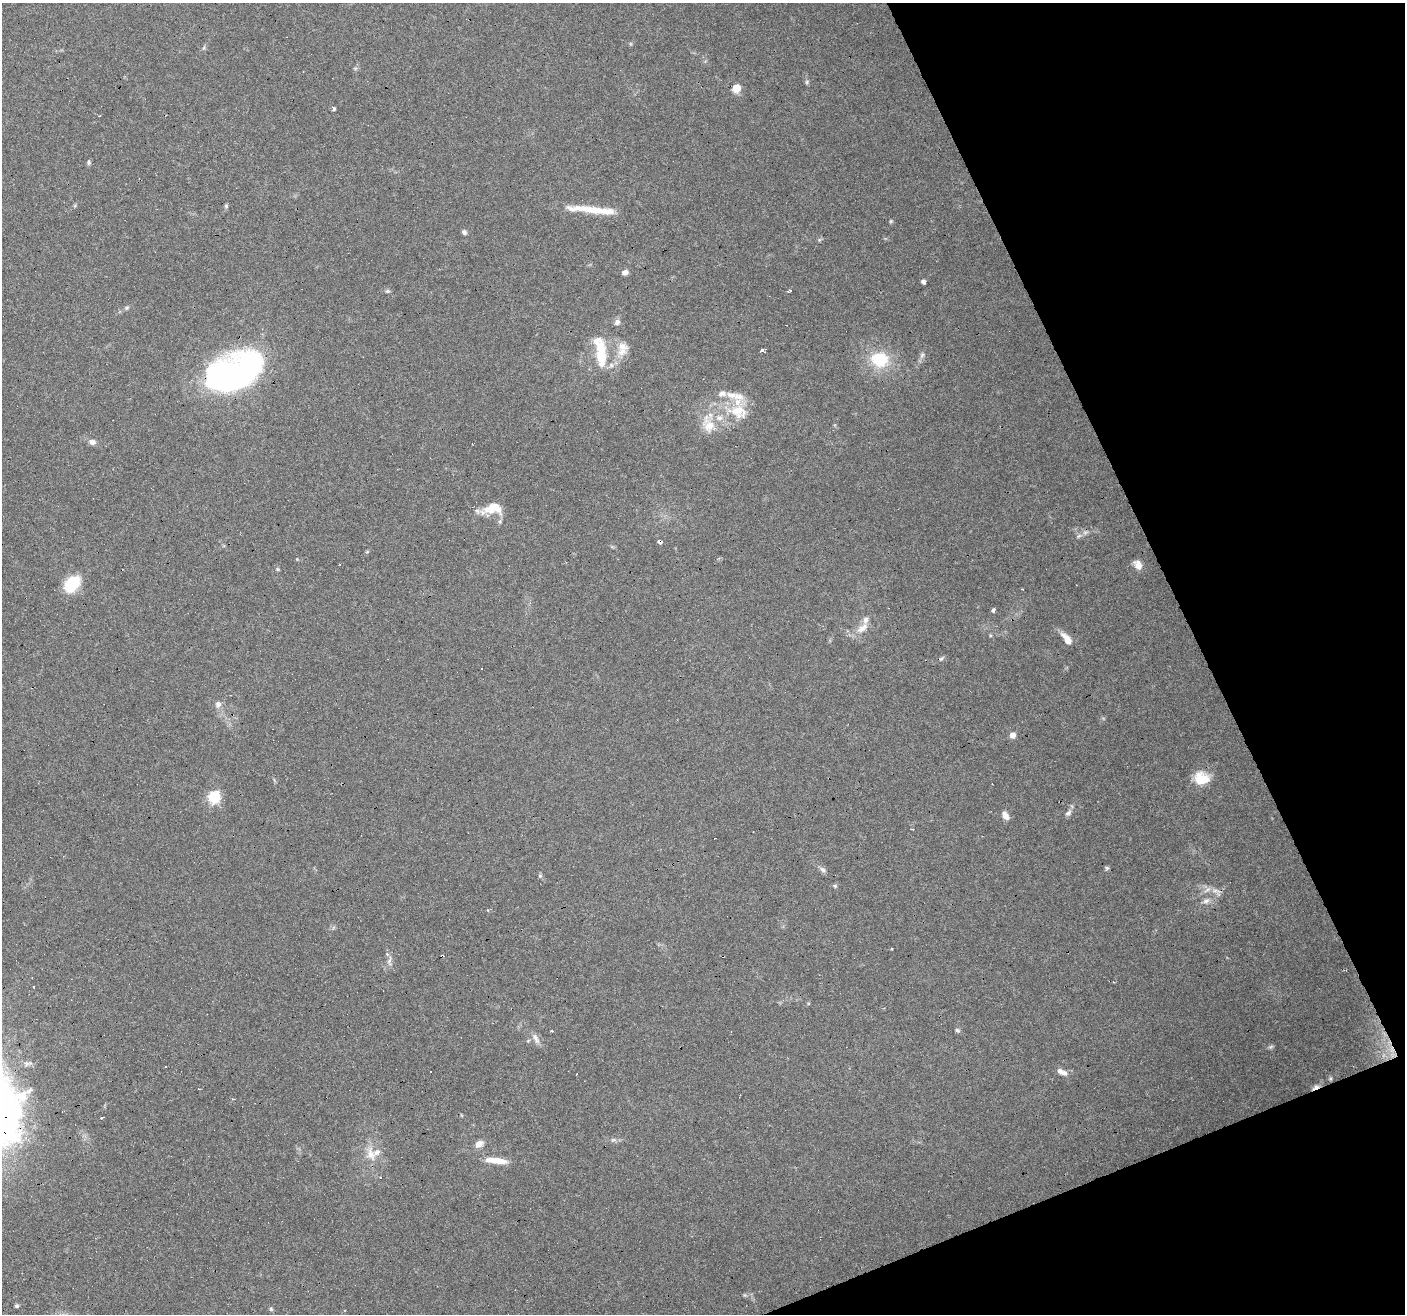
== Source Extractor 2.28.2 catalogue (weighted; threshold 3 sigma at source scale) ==
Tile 12 of 4 x 4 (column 4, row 3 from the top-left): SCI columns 4209-5611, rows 1394-2705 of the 5611 x 5467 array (HDU 1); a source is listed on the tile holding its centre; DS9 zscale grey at full resolution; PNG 1407 x 1316 px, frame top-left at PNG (2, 3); no overlay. Shown black and unused: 20% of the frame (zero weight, under 4 of 8 exposures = <1% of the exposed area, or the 3 px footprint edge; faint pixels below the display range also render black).
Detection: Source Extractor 2.28.2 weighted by HDU 2 'WHT'; one run over the whole footprint, this tile lists its part. Background 0.0498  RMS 0.0024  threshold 0.00977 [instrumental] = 3 sigma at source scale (4.09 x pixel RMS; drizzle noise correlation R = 1.36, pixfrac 0.8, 0.0396/0.0396 arcsec/px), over >= 5 px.
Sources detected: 93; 3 inside a brighter object's white glare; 12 cosmic-ray / hot-pixel residue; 1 long thin detection or spike segment (spike, bleed or trail) — not listed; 9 inside a brighter listed object's ellipse — not listed separately; the other 68 listed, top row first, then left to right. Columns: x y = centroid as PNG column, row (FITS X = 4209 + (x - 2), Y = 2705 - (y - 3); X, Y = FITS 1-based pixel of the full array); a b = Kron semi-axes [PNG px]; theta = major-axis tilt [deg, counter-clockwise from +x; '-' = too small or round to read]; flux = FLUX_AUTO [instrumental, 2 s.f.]
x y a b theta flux
204 48 7 3 71 0.34
807 82 6 5 - 0.36
736 88 9 8 - 2.7
334 109 4 3 - 1.1
89 162 7 5 -89 0.43
226 206 6 5 - 0.34
891 221 5 4 - 0.29
464 232 6 5 - 0.58
625 272 7 5 17 0.9
923 282 4 4 - 0.83
387 291 7 5 -13 0.42
789 291 5 3 - 0.55
127 308 7 4 20 0.41
617 323 9 5 18 0.72
601 349 34 14 -67 7.8
763 350 3 3 - 28
622 351 16 12 18 2.6
922 355 9 6 73 0.73
880 359 20 16 -6 9.7
238 373 58 28 26 55
722 393 11 9 11 1.2
738 411 26 19 -14 7.3
709 426 20 17 -39 4.5
92 442 8 7 - 1.1
497 508 18 14 -46 3.3
477 511 33 10 -3 2.1
1085 532 7 6 - 0.63
1079 536 8 6 22 0.6
660 542 4 3 - 2.9
367 552 6 4 19 0.25
297 559 4 4 - 0.18
1138 565 10 7 -60 2
277 569 5 4 - 0.31
72 584 18 12 47 8.7
993 610 3 3 - 15
863 628 21 10 42 2.7
990 635 5 4 - 0.26
1067 639 16 7 -53 2.6
941 659 9 4 41 0.46
482 669 3 3 - 0.52
218 704 10 8 71 1.1
1013 735 6 6 - 1.4
1202 778 18 15 -9 5.2
214 797 6 6 - 28
1068 813 11 7 55 0.86
1006 816 10 6 -63 1.5
1106 868 6 5 - 0.43
823 870 10 6 -39 0.75
540 876 7 5 -67 0.4
835 886 7 5 -16 0.41
1216 892 18 8 -36 1.7
1206 901 11 7 28 1.1
389 961 16 5 84 1.1
957 1030 7 4 -28 0.44
552 1031 3 2 - 0.44
536 1038 16 6 -65 1.3
1271 1047 7 5 21 0.41
1393 1055 11 9 19 2.3
1064 1073 9 7 -44 0.94
1330 1078 6 5 - 0.37
1316 1087 11 5 29 1.1
101 1118 4 3 - 1.2
613 1140 9 4 -7 0.58
479 1144 11 8 36 1.5
371 1154 19 11 -62 3.1
496 1160 28 7 -6 3.7
17 1306 5 4 - 0.43
271 1309 6 5 - 0.36
Overlapping masked pixels (flux is a lower limit): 3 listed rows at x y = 660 542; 1393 1055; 1316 1087